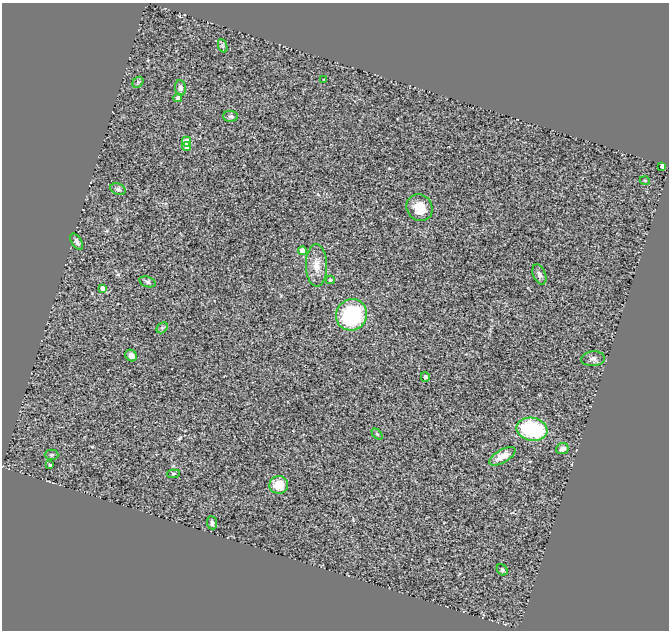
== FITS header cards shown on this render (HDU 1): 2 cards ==
NAXIS1  =                  667
NAXIS2  =                  628

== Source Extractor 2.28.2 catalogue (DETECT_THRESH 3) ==
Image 667 x 628 px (HDU 1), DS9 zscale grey, 1 PNG px = 1 image px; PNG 671 x 632 px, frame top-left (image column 1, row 628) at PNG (2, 3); each listed source drawn as its Kron ellipse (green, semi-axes under 4 px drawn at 4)
Background 0.866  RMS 0.13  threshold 0.383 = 3 sigma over >= 5 px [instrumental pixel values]
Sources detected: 34; all 34 listed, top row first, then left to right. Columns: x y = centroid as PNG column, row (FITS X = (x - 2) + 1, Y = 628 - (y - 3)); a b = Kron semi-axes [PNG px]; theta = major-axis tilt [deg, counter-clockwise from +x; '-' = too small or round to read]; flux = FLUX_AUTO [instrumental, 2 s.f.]
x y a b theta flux
223 46 7 4 -71 16
324 80 3 2 - 5.7
138 82 6 4 46 15
180 88 8 5 -83 26
178 98 4 4 - 34
231 116 7 5 -2 17
186 142 5 4 - 190
187 147 4 3 - 28
662 166 3 3 - 410
645 181 5 3 - 7.6
118 189 8 5 -19 24
419 208 14 12 -55 150
77 242 9 5 -57 26
302 251 4 4 - 81
316 265 21 10 -89 100
539 274 10 6 -68 28
330 280 4 4 - 12
147 282 8 5 -18 19
103 288 4 4 - 39
352 315 16 15 - 750
162 328 6 4 46 14
131 356 6 5 - 38
593 359 12 7 3 37
425 377 5 4 - 24
532 429 15 11 -11 670
377 434 6 4 -45 11
562 449 6 5 - 45
52 455 7 5 1 14
502 456 14 6 30 96
50 465 4 3 - 15
173 474 6 4 5 11
279 485 9 9 - 140
212 523 6 5 - 24
502 570 6 5 - 17